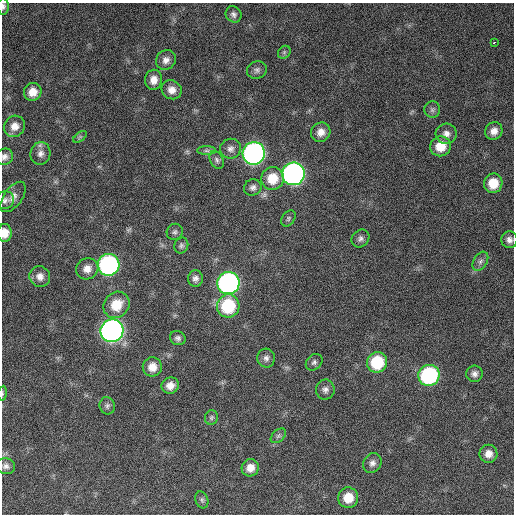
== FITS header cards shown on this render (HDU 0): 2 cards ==
NAXIS1  =                  512 / Axis length
NAXIS2  =                  512 / Axis length

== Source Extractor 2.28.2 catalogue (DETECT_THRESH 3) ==
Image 512 x 512 px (HDU 0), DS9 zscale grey, 1 PNG px = 1 image px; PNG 516 x 516 px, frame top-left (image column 1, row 512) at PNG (2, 3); each listed source drawn as its Kron ellipse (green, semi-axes under 4 px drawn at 4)
Background 772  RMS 27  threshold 81.5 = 3 sigma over >= 5 px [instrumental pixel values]
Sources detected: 62; all 62 listed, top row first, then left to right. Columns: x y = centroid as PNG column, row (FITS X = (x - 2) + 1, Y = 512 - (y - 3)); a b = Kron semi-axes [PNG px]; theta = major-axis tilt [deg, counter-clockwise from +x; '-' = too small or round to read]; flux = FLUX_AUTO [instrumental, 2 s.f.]
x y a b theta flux
3 6 8 5 -88 5700
233 14 8 7 - 6700
494 42 3 2 - 3900
284 52 7 5 46 3400
166 60 10 9 - 12000
257 70 10 8 17 7100
154 80 10 8 82 16000
172 90 10 9 - 15000
33 92 9 8 - 20000
432 110 8 8 - 5800
15 126 11 10 - 16000
494 131 9 8 - 13000
321 132 10 9 - 15000
446 134 10 10 - 11000
80 137 8 4 37 3200
440 146 10 10 - 36000
230 149 10 9 - 9300
207 151 9 4 0 4700
40 153 11 10 - 11000
254 153 11 11 - 760000
4 157 9 8 - 8000
217 160 9 6 -66 5500
293 174 11 11 - 790000
272 178 11 11 - 39000
493 183 10 9 - 36000
253 187 9 8 - 7100
13 197 17 9 55 12000
5 200 9 8 - 7000
288 218 9 6 54 4200
175 232 8 8 - 5600
5 233 9 7 87 21000
360 239 10 8 47 7200
509 240 8 8 - 8800
181 245 8 7 - 4800
480 261 10 6 59 7500
108 265 11 11 - 410000
87 269 11 10 - 16000
40 276 10 10 - 14000
195 279 8 7 - 7800
228 283 11 11 - 620000
116 305 14 12 49 43000
228 306 11 11 - 120000
112 331 11 11 - 940000
178 338 8 7 - 5900
266 358 9 8 - 7900
314 362 9 7 44 5400
377 362 10 10 - 84000
152 367 9 9 - 20000
474 374 8 8 - 8100
429 375 10 10 - 240000
170 386 9 8 - 16000
325 390 10 9 - 8500
2 393 7 4 82 2600
107 406 8 7 - 5400
211 417 7 6 - 4700
278 436 9 6 43 4800
488 454 9 9 - 15000
372 463 10 8 58 9200
6 466 9 8 - 7700
250 468 9 8 - 16000
348 498 10 10 - 34000
202 500 9 6 -71 4600
At the frame edge (FLAGS 8, measured only in part): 4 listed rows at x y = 3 6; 4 157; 5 233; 2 393